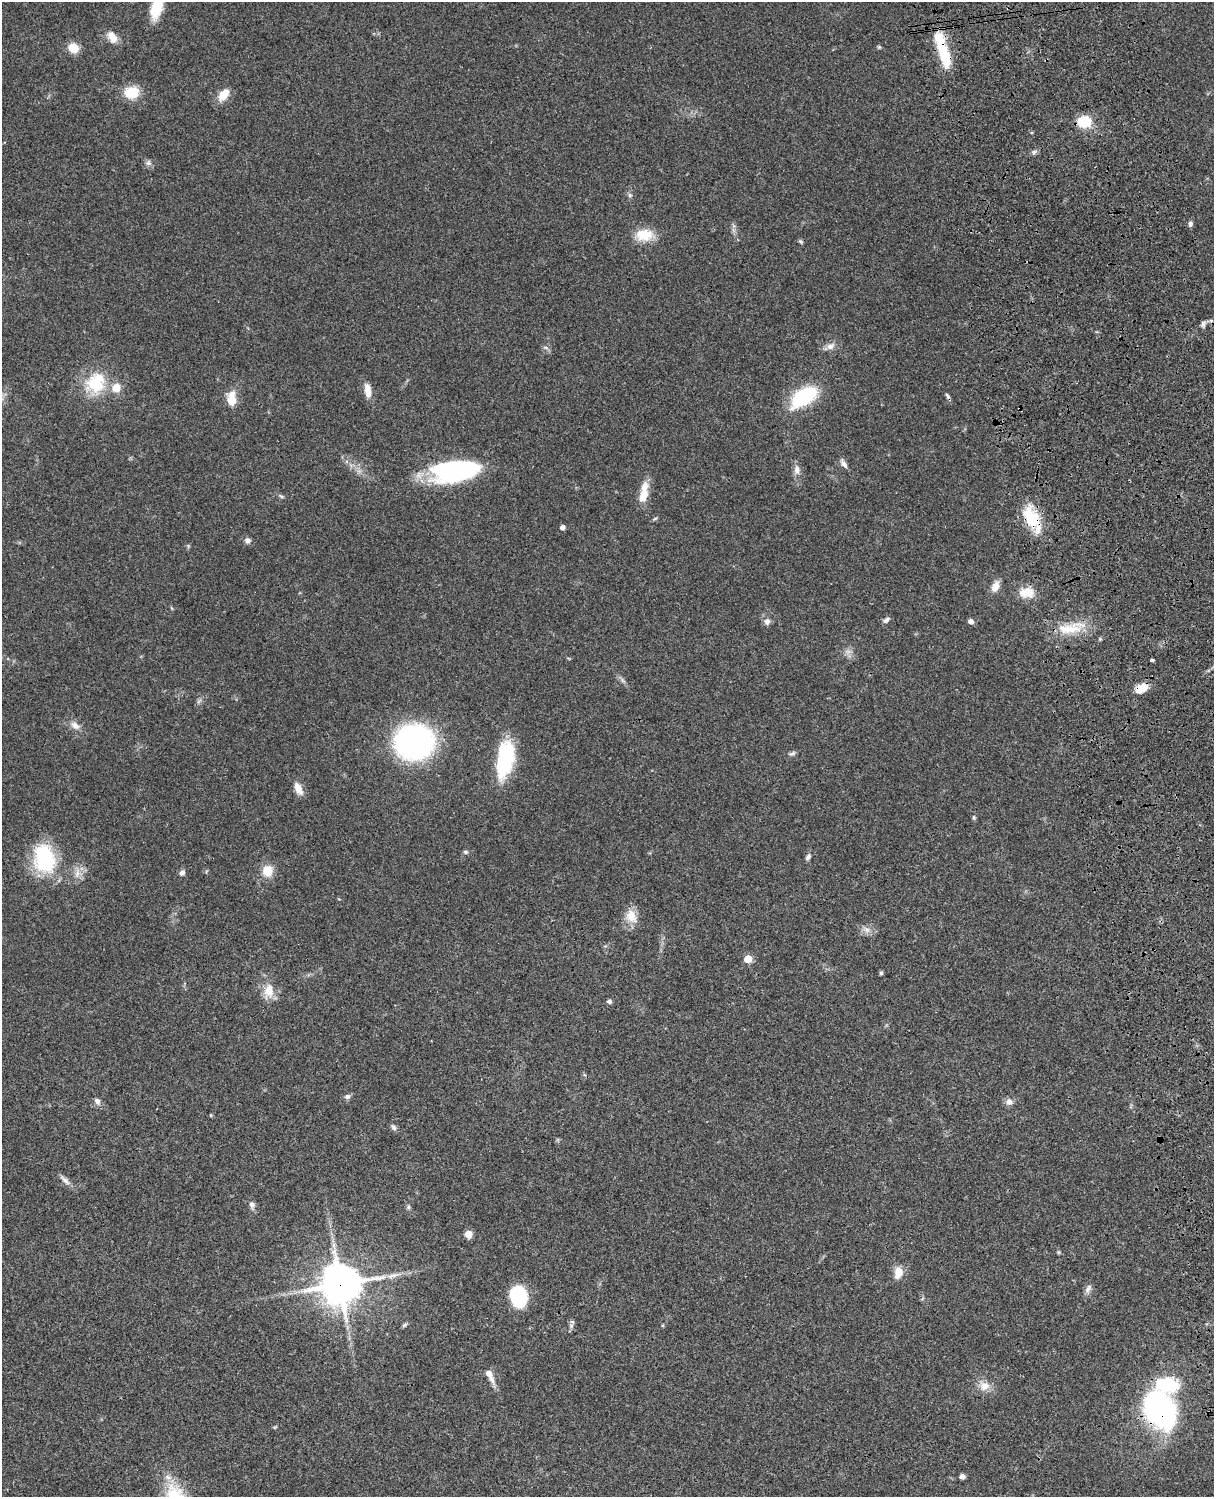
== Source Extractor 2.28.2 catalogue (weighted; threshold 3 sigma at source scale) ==
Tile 6 of 4 x 3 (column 2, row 2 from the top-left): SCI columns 1334-2545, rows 1773-3267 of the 5088 x 4927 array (HDU 1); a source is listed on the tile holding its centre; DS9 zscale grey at full resolution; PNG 1216 x 1499 px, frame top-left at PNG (2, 2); no overlay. Shown black and unused: <1% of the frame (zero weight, under 3 of 4 exposures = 6% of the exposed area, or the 3 px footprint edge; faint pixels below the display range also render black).
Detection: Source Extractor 2.28.2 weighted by HDU 2 'WHT'; one run over the whole footprint, this tile lists its part. Background 0.0856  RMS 0.0061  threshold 0.0273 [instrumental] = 3 sigma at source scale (4.5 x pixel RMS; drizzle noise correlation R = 1.50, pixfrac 1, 0.05/0.05 arcsec/px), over >= 5 px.
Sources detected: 88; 2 inside a brighter object's white glare — not listed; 3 inside a brighter listed object's ellipse — not listed separately; the other 83 listed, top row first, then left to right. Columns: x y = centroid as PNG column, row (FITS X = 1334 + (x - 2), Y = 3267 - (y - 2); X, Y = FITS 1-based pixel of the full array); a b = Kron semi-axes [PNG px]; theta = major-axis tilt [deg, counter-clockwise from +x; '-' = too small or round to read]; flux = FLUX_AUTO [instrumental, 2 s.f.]
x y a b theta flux
157 6 23 9 76 21
112 37 16 9 -56 6.1
879 47 5 4 - 0.75
73 48 10 8 -28 11
943 51 43 10 -73 28
132 92 17 14 7 13
224 95 15 9 52 9.2
1084 122 11 9 9 24
1034 152 6 6 - 1.4
148 163 8 7 - 1.9
630 195 6 5 - 1.2
1190 224 7 6 - 1.6
734 226 7 4 -71 1.3
644 235 23 15 1 13
801 241 6 5 - 0.96
1203 324 9 6 76 1.8
830 346 10 8 26 3.7
546 347 8 3 -19 1.1
95 383 24 20 53 29
116 388 10 9 - 7.6
368 390 17 7 -82 6.3
947 396 8 4 -53 1.2
804 397 26 14 35 46
232 400 9 6 -85 19
844 464 13 6 -57 2.5
797 470 14 8 -89 3.8
455 474 48 21 15 62
281 496 7 4 -37 0.96
644 496 22 11 69 8.5
1031 517 31 18 -63 23
655 518 6 4 20 0.8
563 527 5 4 - 2.6
247 540 8 7 - 2.2
995 586 13 8 67 5.4
1026 593 21 13 -2 9.1
886 620 10 5 38 1.8
767 621 8 7 - 2.9
971 621 5 5 - 2.9
1069 629 36 13 3 17
848 652 7 7 - 2.3
1152 660 4 3 - 5.5
622 680 7 4 -71 1.2
1141 688 13 8 28 11
199 701 8 4 53 1.3
75 726 13 8 -39 4.2
414 742 26 23 5 190
792 753 11 5 16 1.5
505 760 37 15 79 52
298 788 16 8 -64 5.7
974 817 6 5 - 0.93
465 852 6 5 - 1
808 857 9 5 52 1.7
44 859 33 23 -77 45
267 871 13 12 - 9.6
182 873 7 6 - 2
77 874 11 7 80 3.7
631 916 19 14 -67 8.6
867 930 11 7 -45 3.2
748 959 5 5 - 16
881 973 5 4 - 1
269 991 19 12 84 9.6
609 1002 6 5 - 1.5
347 1096 8 6 6 2.1
97 1101 9 6 -59 2.7
1009 1102 10 9 - 3
211 1115 5 3 - 0.48
393 1127 9 6 -60 1.8
65 1180 18 6 -44 3.1
252 1205 10 7 -78 2.4
408 1207 6 5 - 1
468 1234 5 5 - 12
1058 1252 6 4 -90 0.74
898 1272 13 9 79 7.8
340 1284 13 13 - 1600
1088 1289 13 7 60 2.6
518 1296 18 13 -77 50
404 1325 8 4 28 1.1
571 1326 9 6 64 1.8
492 1379 19 7 -68 4.1
984 1386 14 13 - 6.7
1160 1410 39 28 -58 120
275 1427 6 4 18 0.64
962 1476 5 5 - 2
Overlapping masked pixels (flux is a lower limit): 6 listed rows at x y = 943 51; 1203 324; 1031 517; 1141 688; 340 1284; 1160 1410
Isophote crosses this tile's border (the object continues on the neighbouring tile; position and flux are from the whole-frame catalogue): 1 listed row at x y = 157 6